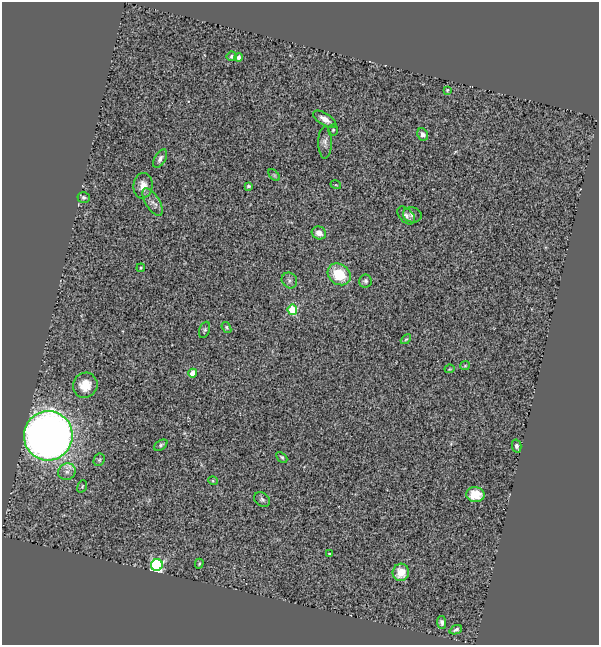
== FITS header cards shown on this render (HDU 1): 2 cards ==
NAXIS1  =                  597
NAXIS2  =                  643

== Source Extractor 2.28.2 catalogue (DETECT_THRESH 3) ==
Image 597 x 643 px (HDU 1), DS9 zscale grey, 1 PNG px = 1 image px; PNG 601 x 647 px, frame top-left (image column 1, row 643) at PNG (2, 2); each listed source drawn as its Kron ellipse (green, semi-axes under 4 px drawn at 4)
Background 0.846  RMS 0.12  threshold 0.35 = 3 sigma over >= 5 px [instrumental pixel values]
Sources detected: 45; all 45 listed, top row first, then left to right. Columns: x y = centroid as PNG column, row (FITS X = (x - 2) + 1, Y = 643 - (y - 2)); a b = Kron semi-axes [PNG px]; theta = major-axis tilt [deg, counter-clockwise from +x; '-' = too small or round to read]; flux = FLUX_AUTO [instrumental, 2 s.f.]
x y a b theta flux
232 56 5 5 - 19
238 57 4 4 - 33
447 90 3 3 - 8.1
325 119 13 6 -32 58
333 130 6 5 - 10
423 134 6 5 - 30
325 142 16 6 90 37
160 159 10 5 60 31
274 175 7 4 -45 12
336 185 5 3 - 6.4
143 186 13 9 82 70
248 186 4 3 - 11
84 197 6 5 - 16
153 202 15 7 -58 47
406 215 10 6 -47 30
412 215 9 7 -13 33
319 233 7 6 - 56
141 268 4 4 - 7.9
339 274 12 10 -37 290
289 280 8 7 - 24
365 281 6 6 - 20
292 310 5 5 - 390
226 327 6 4 -54 12
204 330 8 5 68 15
406 339 6 3 43 9.2
465 366 5 4 - 8.3
449 369 5 3 - 7.4
193 373 4 4 - 140
85 385 13 12 - 130
48 436 25 24 - 9400
161 445 7 4 34 14
517 446 6 4 -76 24
282 457 6 4 -44 11
99 460 6 5 - 14
67 472 9 8 - 41
213 481 5 3 - 7.7
82 486 6 4 69 10
475 495 9 7 -7 170
262 499 9 6 -36 21
330 554 3 2 - 11
199 564 5 3 - 10
157 565 6 6 - 1200
401 572 9 8 - 130
442 622 6 4 -82 22
456 630 6 4 23 21